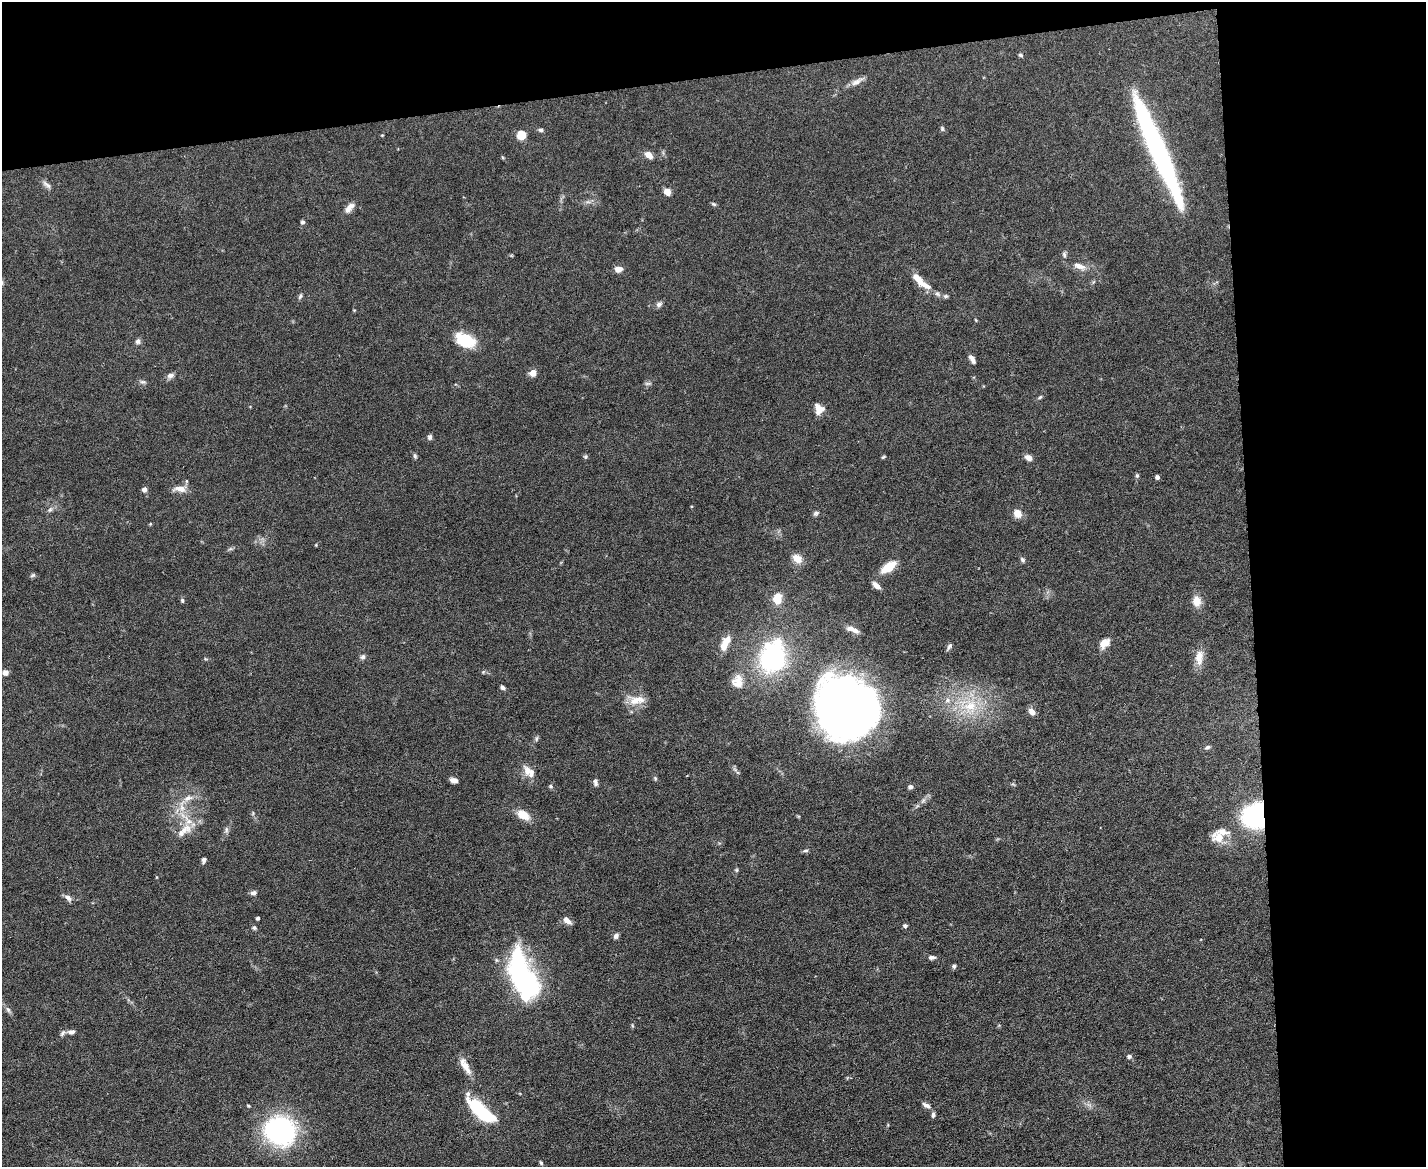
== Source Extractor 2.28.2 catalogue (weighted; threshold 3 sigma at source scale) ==
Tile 3 of 3 x 4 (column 3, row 1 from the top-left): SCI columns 2978-4401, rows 3496-4660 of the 4641 x 4660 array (HDU 1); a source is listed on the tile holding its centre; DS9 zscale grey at full resolution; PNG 1428 x 1169 px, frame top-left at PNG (2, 2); no overlay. Shown black and unused: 19% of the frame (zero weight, under 5 of 9 exposures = <1% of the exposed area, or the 3 px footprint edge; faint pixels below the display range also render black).
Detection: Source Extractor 2.28.2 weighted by HDU 2 'WHT'; one run over the whole footprint, this tile lists its part. Background 0.0828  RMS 0.0041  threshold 0.0169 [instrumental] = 3 sigma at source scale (4.09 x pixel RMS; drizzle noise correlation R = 1.36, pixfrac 0.8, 0.05/0.05 arcsec/px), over >= 5 px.
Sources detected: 115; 4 inside a brighter object's white glare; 1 long thin detection or spike segment (spike, bleed or trail) — not listed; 6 inside a brighter listed object's ellipse — not listed separately; the other 104 listed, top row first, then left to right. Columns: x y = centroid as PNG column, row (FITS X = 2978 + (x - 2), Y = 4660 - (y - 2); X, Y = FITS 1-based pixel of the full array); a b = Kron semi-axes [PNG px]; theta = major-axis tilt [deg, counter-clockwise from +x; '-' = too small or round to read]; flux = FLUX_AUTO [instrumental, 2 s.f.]
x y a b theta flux
1021 55 5 4 - 0.73
857 82 18 7 32 2.5
942 129 6 5 - 0.59
541 130 6 5 - 0.77
521 135 8 7 - 6.3
648 155 7 5 -39 3.8
47 185 16 5 -40 1.5
667 192 6 6 - 3.4
714 204 7 4 -26 0.53
349 208 15 7 47 2.5
302 222 6 5 - 0.74
1064 255 7 5 -70 0.76
1079 266 18 8 -19 3.1
618 269 8 6 -1 2.6
918 279 22 9 -51 4.8
937 294 9 6 -27 1.1
300 296 8 4 65 0.73
659 304 8 6 38 1.2
976 320 5 3 - 0.32
465 340 23 14 -25 12
138 341 6 6 - 1.3
972 359 10 5 -59 1.8
533 373 8 7 - 2.6
170 375 10 6 12 1.5
143 382 10 4 -5 0.82
648 383 9 4 0 0.74
1040 397 6 4 31 0.56
819 409 11 10 - 3.9
430 437 7 6 - 0.88
415 456 7 5 -69 0.63
586 457 6 5 - 0.6
883 457 6 3 36 0.43
1028 457 8 6 -29 2.1
1137 475 6 5 - 0.67
1157 477 4 4 - 1.1
144 489 6 6 - 1.3
180 489 16 8 -5 3.2
50 510 7 4 2 0.74
816 513 7 6 - 0.81
1017 513 9 8 - 3.9
316 545 4 3 - 0.32
230 549 7 4 18 0.62
797 559 11 8 -36 4.1
1022 560 8 5 -46 0.76
889 567 13 6 35 11
33 575 7 4 31 0.64
876 585 10 5 -42 2.3
777 599 9 7 86 6.8
182 600 6 4 -77 0.63
1197 601 13 9 -82 4.1
851 628 12 7 -9 2.2
726 641 12 8 59 4.9
1105 643 13 9 42 3.7
949 646 9 4 56 0.88
363 657 7 6 - 1
772 657 29 25 89 52
1199 657 22 11 85 4.5
5 673 6 6 - 1.4
737 681 18 16 -84 5.3
502 687 5 4 - 0.99
637 700 23 10 8 5.2
947 700 7 5 49 1.2
849 703 57 53 -39 310
970 706 19 16 24 12
1032 711 9 6 -48 2.4
536 739 8 5 84 0.7
1207 747 8 5 18 0.8
527 771 14 9 -63 3.7
655 778 6 4 -47 0.51
454 780 8 5 -13 1.9
595 783 10 5 -75 1
551 786 6 5 - 0.58
910 787 6 5 - 1.1
188 798 14 8 22 3
182 808 12 7 -73 2.9
253 813 6 4 72 0.47
523 815 15 9 -34 5.6
1256 816 21 19 56 56
226 830 8 6 77 1
184 831 28 11 37 6.4
1219 837 18 14 -25 5.6
805 851 9 4 5 0.67
204 860 7 5 75 1
736 870 5 5 - 0.49
253 893 7 6 - 1.2
68 898 11 7 -42 1.5
258 918 3 3 - 0.94
567 920 10 6 -43 2.3
905 926 5 5 - 0.85
254 928 6 5 - 0.71
616 936 7 5 61 1.3
931 957 8 5 1 1.1
954 966 5 5 - 0.76
525 981 60 24 -70 60
8 1010 8 5 -62 1
71 1032 9 5 5 1.3
63 1033 10 5 53 0.97
1129 1056 6 5 - 0.9
465 1066 24 8 -61 4
926 1105 11 6 -27 1.4
477 1107 20 10 -43 23
933 1115 7 4 82 0.83
280 1131 23 20 -22 95
541 1163 6 4 -63 0.54
Overlapping masked pixels (flux is a lower limit): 1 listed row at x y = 1256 816